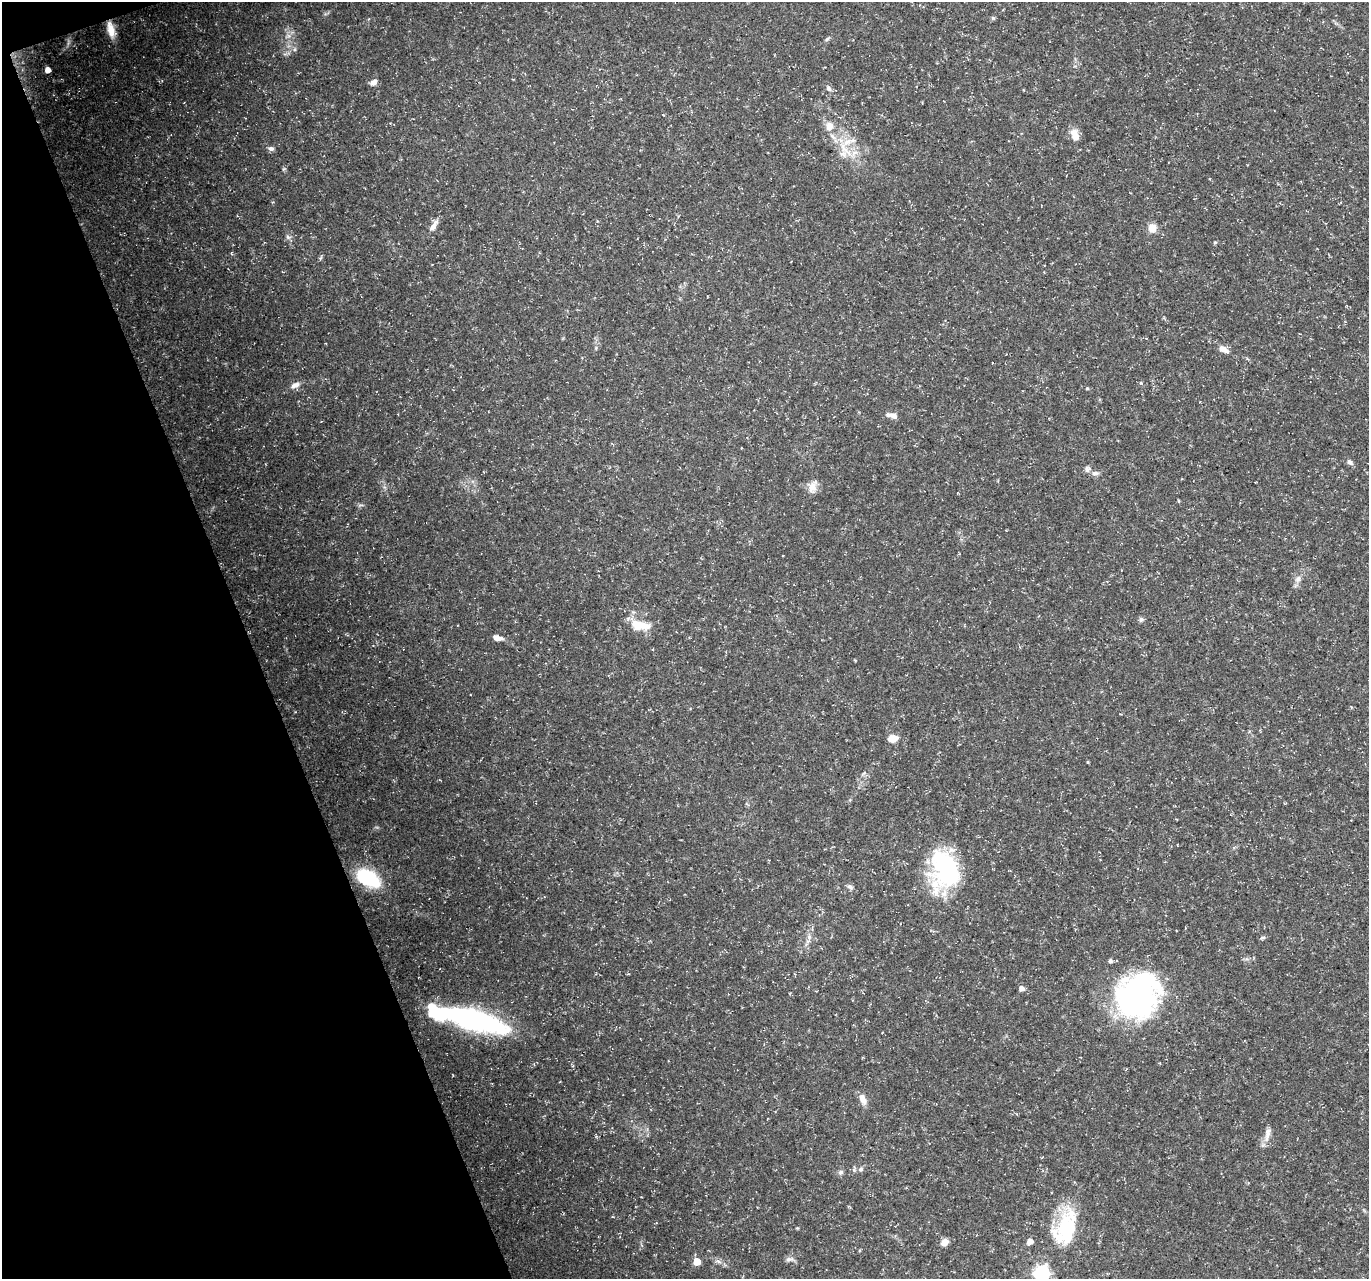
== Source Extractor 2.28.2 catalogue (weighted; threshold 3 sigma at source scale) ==
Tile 5 of 4 x 4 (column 1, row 2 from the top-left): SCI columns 3-1369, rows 2682-3958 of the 5471 x 5308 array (HDU 1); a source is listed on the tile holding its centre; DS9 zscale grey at full resolution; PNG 1371 x 1281 px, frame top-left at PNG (2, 2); no overlay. Shown black and unused: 18% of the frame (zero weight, under 3 of 5 exposures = <1% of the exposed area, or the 3 px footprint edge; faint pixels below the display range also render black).
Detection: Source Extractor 2.28.2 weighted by HDU 2 'WHT'; one run over the whole footprint, this tile lists its part. Background 0.0211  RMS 0.0032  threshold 0.0145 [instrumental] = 3 sigma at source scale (4.5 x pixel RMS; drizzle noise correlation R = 1.50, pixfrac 1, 0.0396/0.0396 arcsec/px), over >= 5 px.
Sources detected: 57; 3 inside a brighter object's white glare — not listed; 5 inside a brighter listed object's ellipse — not listed separately; the other 49 listed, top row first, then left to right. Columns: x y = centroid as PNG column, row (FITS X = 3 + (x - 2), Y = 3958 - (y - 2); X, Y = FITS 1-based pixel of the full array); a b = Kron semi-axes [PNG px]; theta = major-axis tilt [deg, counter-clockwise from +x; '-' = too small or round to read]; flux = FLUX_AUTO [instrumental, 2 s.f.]
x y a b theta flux
111 30 20 8 -75 4.4
827 39 7 4 45 0.54
48 70 5 4 - 2.9
373 82 9 7 29 1.6
829 88 7 6 - 0.97
829 126 13 11 80 2.8
1075 136 13 9 -66 3.2
847 142 12 9 26 3.5
271 148 8 5 -17 1
854 153 13 6 46 2.1
842 154 12 7 -23 2.1
284 169 6 5 - 0.43
434 225 19 6 60 2.1
1152 228 10 9 - 3
288 237 7 6 - 0.83
231 253 5 3 - 0.33
1224 349 12 7 -29 2.3
295 385 13 7 27 1.8
1087 388 4 4 - 0.34
894 416 7 6 - 1.4
1350 462 9 6 -37 0.92
1094 473 10 6 -3 1.2
812 487 19 10 68 2.8
1298 579 9 7 34 1.4
1141 619 7 6 - 0.81
639 625 27 12 -10 6.6
497 638 12 6 -12 2.2
892 738 9 7 2 3.8
1088 762 5 3 - 0.29
945 869 44 32 -83 40
368 878 29 17 -31 16
850 887 10 6 -29 0.95
809 937 6 6 - 0.93
1263 937 6 4 1 0.52
1110 961 6 5 - 0.74
1021 989 5 5 - 1.7
1138 995 47 40 49 80
478 1021 48 18 -16 72
863 1099 14 7 -65 2.6
1267 1134 22 7 76 2.4
861 1169 8 6 16 1
841 1172 8 6 32 0.8
1067 1227 37 27 -80 18
1030 1241 5 5 - 2.9
944 1242 9 7 35 2.4
789 1259 11 6 14 1.1
718 1261 9 4 -36 1.1
697 1262 5 5 - 7.5
1042 1273 7 6 - 81
Isophote crosses this tile's border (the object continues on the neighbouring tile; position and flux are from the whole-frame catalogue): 1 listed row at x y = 1042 1273
Unlisted compact peaks at least as high as the median listed source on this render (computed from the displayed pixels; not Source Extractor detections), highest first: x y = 993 18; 1215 242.